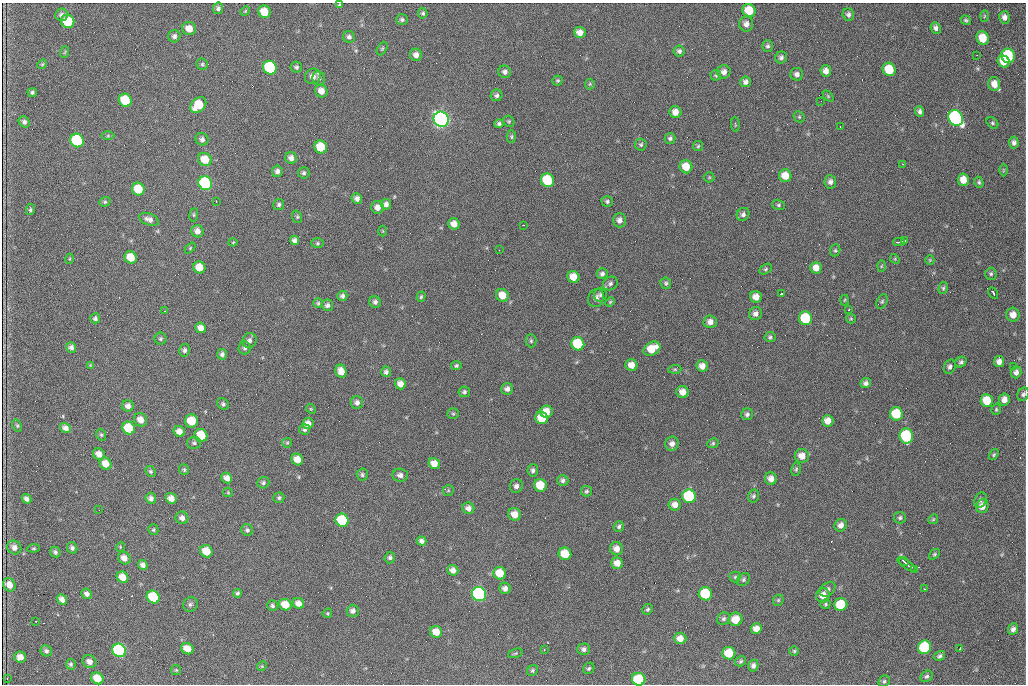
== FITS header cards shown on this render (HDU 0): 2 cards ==
NAXIS1  =                 1024 /fastest changing axis
NAXIS2  =                  682 /next to fastest changing axis

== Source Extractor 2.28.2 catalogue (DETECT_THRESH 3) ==
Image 1024 x 682 px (HDU 0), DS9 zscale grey, 1 PNG px = 1 image px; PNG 1028 x 686 px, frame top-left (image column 1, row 682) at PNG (2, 3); each listed source drawn as its Kron ellipse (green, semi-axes under 4 px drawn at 4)
Background 2360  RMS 33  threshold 98.7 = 3 sigma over >= 5 px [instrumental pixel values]
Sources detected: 322; all 322 listed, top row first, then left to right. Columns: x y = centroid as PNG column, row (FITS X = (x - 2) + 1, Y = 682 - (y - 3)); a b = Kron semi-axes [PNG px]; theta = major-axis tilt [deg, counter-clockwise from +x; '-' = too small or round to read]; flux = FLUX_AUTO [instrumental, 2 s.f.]
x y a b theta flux
339 5 4 3 - 2.6e+03
218 8 6 5 - 5.9e+03
749 10 7 6 - 4.6e+04
245 11 5 4 - 2.4e+03
264 12 6 6 - 4.1e+04
423 13 5 4 - 4.1e+03
848 14 6 5 - 6.2e+03
61 15 6 6 - 7.8e+03
984 16 6 4 88 2.8e+03
1004 17 6 5 - 1.1e+04
402 20 6 5 - 4.9e+03
966 20 5 4 - 4.1e+03
68 21 7 6 - 8.4e+04
746 24 7 7 - 1.1e+04
936 28 6 5 - 7.6e+03
189 29 7 6 - 2.3e+04
580 32 6 5 - 1.7e+04
174 36 6 6 - 6.4e+03
349 37 6 6 - 6.6e+03
983 38 7 6 - 4.8e+04
768 46 6 5 - 4.9e+03
382 48 7 4 63 3.3e+03
679 51 5 5 - 6.1e+03
65 52 6 3 71 2.1e+03
416 55 6 6 - 1.1e+04
977 55 2 2 - 1.0e+03
1008 56 7 6 - 1.5e+05
781 57 6 5 - 6.3e+03
1004 61 6 5 - 3.0e+04
42 64 5 4 - 2.6e+03
202 64 6 5 - 3.8e+03
296 67 5 5 - 4.3e+03
270 68 7 6 - 2.4e+05
889 69 7 6 - 6.7e+04
826 71 6 5 - 1.3e+04
505 72 6 6 - 7.4e+03
724 72 7 6 - 1.0e+04
797 74 6 6 - 9.0e+03
716 75 5 5 - 3.5e+03
313 76 8 7 - 1.4e+04
319 79 7 6 - 6.2e+03
558 81 5 5 - 3.1e+03
746 82 5 5 - 7.6e+03
590 84 5 5 - 2.8e+03
994 84 7 6 - 2.1e+04
321 91 6 6 - 1.8e+04
32 93 5 4 - 4.4e+03
497 95 6 5 - 5.7e+03
828 96 6 4 -46 3.2e+03
125 100 7 6 - 9.9e+04
821 101 2 2 - 9.3e+02
198 105 9 6 45 6.1e+04
919 111 5 4 - 6.8e+03
675 112 6 6 - 1.7e+04
799 117 6 5 - 3.2e+03
956 118 8 7 - 5.8e+05
441 119 8 7 - 1.1e+06
509 121 6 5 - 3.2e+03
24 122 6 5 - 6.7e+03
992 123 6 5 - 3.9e+03
499 124 5 4 - 5.1e+03
735 125 7 3 -85 2.1e+03
840 127 2 2 - 1.5e+03
108 136 6 4 1 2.9e+03
511 137 6 4 -88 3.3e+03
670 138 5 5 - 5.1e+03
202 139 6 6 - 7.3e+03
77 140 7 6 - 2.0e+05
1014 143 6 5 - 6.5e+03
641 145 6 6 - 3.8e+03
698 146 5 5 - 3.1e+03
321 147 6 6 - 6.5e+04
291 158 6 5 - 1.1e+04
205 159 7 6 - 3.9e+04
903 164 3 2 - 4.7e+03
686 167 7 6 - 3.7e+04
1003 170 6 4 89 2.8e+03
277 171 5 5 - 7.8e+03
304 173 6 5 - 4.5e+03
785 176 6 6 - 2.9e+04
709 177 5 5 - 2.9e+03
547 180 7 6 - 1.3e+05
963 180 6 5 - 2.5e+04
830 182 7 6 - 8.4e+03
979 182 5 4 - 3.6e+03
205 183 7 6 - 3.6e+05
138 189 6 6 - 5.9e+04
357 198 5 5 - 9.1e+03
216 201 3 2 - 2.1e+03
607 201 6 5 - 4.6e+03
105 202 6 4 20 3.3e+03
279 204 5 5 - 4.6e+03
386 204 5 5 - 9.4e+03
779 205 6 5 - 4.1e+03
377 207 6 6 - 1.5e+04
30 210 5 4 - 3.5e+03
743 214 7 6 - 6.9e+03
194 215 6 3 82 2.7e+03
297 217 6 5 - 3.4e+03
149 219 10 6 -20 1.1e+04
619 220 7 6 - 1.0e+04
454 224 6 5 - 1.7e+04
523 225 2 2 - 1.2e+03
197 231 6 6 - 1.4e+04
383 231 5 3 - 2.0e+03
294 240 5 4 - 7.7e+03
904 241 4 2 - 3.0e+03
233 242 4 4 - 2.1e+03
899 242 6 2 2 4.1e+03
317 243 6 5 - 3.4e+03
190 248 6 4 47 2.5e+03
499 250 2 2 - 9.0e+02
835 250 6 5 - 3.7e+03
131 257 6 6 - 4.0e+04
69 259 5 3 - 1.8e+03
895 259 5 4 - 2.4e+03
930 260 5 4 - 2.4e+03
881 266 5 3 - 2.2e+03
199 267 6 6 - 3.5e+04
816 268 6 5 - 1.8e+04
765 269 7 4 28 3.9e+03
602 274 5 5 - 6.6e+03
991 274 6 6 - 4.3e+03
573 277 6 6 - 3.0e+04
610 283 8 6 33 6.4e+03
666 283 6 5 - 4.2e+03
943 288 6 4 76 3.4e+03
993 293 6 3 -61 8.0e+03
781 294 4 2 - 4.4e+03
502 295 6 6 - 3.0e+04
600 295 7 6 - 5.4e+03
342 296 5 5 - 5.9e+03
421 297 5 4 - 2.9e+03
756 297 6 5 - 1.9e+04
596 298 9 7 68 1.2e+04
845 300 5 3 - 2.0e+03
882 301 8 5 63 3.7e+03
375 302 6 5 - 6.5e+03
610 302 5 4 - 2.6e+03
318 303 5 5 - 3.5e+03
327 305 6 5 - 6.4e+03
849 309 3 2 - 3.0e+03
165 311 3 2 - 1.4e+03
755 314 7 6 - 9.0e+03
1013 315 7 6 - 1.9e+04
95 318 5 5 - 5.1e+03
805 318 7 6 - 1.2e+05
851 319 5 4 - 2.6e+03
710 322 7 6 - 1.3e+04
201 328 5 5 - 1.3e+04
770 337 5 5 - 4.1e+03
161 339 6 6 - 4.0e+03
249 340 7 7 - 8.1e+03
531 341 6 5 - 3.7e+03
578 344 7 6 - 1.1e+05
71 347 5 5 - 7.0e+03
245 348 6 6 - 4.8e+03
652 349 9 6 30 4.2e+04
184 350 6 5 - 6.5e+03
222 354 5 5 - 6.1e+03
961 362 6 5 - 5.0e+03
999 362 5 5 - 1.2e+04
90 365 4 4 - 1.8e+03
631 365 6 6 - 1.8e+04
456 366 5 4 - 3.9e+03
702 366 6 5 - 1.5e+04
1013 366 2 2 - 8.6e+03
950 367 7 5 73 6.5e+03
675 369 7 4 5 3.0e+03
341 371 7 5 -67 2.2e+04
386 372 5 5 - 6.6e+03
1016 372 6 5 - 9.0e+03
866 383 5 5 - 7.0e+03
400 384 5 5 - 1.6e+04
507 389 6 6 - 8.3e+03
464 392 6 5 - 4.7e+03
683 392 6 6 - 1.9e+04
1023 394 7 5 61 5.1e+03
1004 399 6 5 - 1.4e+04
987 401 6 6 - 4.8e+04
357 403 6 6 - 8.8e+03
223 404 6 5 - 4.6e+03
128 406 6 5 - 9.3e+03
311 409 5 4 - 2.5e+03
996 409 6 4 71 3.1e+03
546 412 6 6 - 2.7e+04
453 414 6 5 - 3.5e+03
747 414 6 5 - 6.0e+03
896 414 7 6 - 7.8e+04
541 418 6 6 - 4.9e+04
140 420 7 6 - 1.8e+04
191 421 6 6 - 5.4e+04
828 421 6 5 - 1.8e+04
308 423 6 5 - 1.6e+04
17 426 6 4 -63 3.2e+03
65 428 6 5 - 1.1e+04
129 428 7 6 - 7.0e+04
305 429 5 5 - 4.6e+03
179 431 6 5 - 1.6e+04
101 435 6 4 -68 3.4e+03
201 436 7 6 - 7.1e+04
906 436 7 6 - 1.9e+05
194 443 7 6 - 4.8e+03
287 443 5 4 - 2.9e+03
713 443 6 4 27 3.4e+03
672 444 7 6 - 1.1e+04
99 454 6 5 - 1.5e+04
994 455 6 3 54 2.8e+03
802 456 7 7 - 2.1e+04
297 459 6 5 - 2.5e+04
434 463 6 5 - 1.9e+04
106 464 6 5 - 2.5e+04
796 469 7 4 80 3.7e+03
184 470 5 5 - 3.3e+03
533 470 6 5 - 5.7e+03
150 471 5 5 - 4.1e+03
362 475 6 5 - 4.4e+03
400 475 8 6 -4 1.0e+04
227 478 6 5 - 1.3e+04
771 479 6 6 - 1.4e+04
563 480 5 5 - 6.1e+03
263 483 6 5 - 4.8e+03
540 485 6 6 - 5.9e+04
516 486 7 6 - 8.8e+03
448 490 6 5 - 3.0e+03
586 491 5 5 - 3.7e+03
228 492 5 4 - 2.3e+03
689 496 7 6 - 1.7e+05
753 496 7 5 76 4.9e+03
151 498 6 5 - 8.2e+03
171 498 6 5 - 1.5e+04
279 498 5 5 - 4.0e+03
27 499 5 4 - 8.7e+03
980 500 8 5 64 5.7e+03
675 505 6 6 - 1.4e+04
982 506 7 6 - 2.0e+04
468 508 6 5 - 1.1e+04
99 510 2 2 - 1.0e+03
515 514 7 6 - 2.1e+04
182 518 6 6 - 1.1e+04
900 518 6 5 - 4.6e+03
933 519 5 4 - 2.6e+03
342 520 7 6 - 1.2e+05
841 525 6 6 - 1.1e+04
619 526 5 5 - 4.5e+03
153 530 5 5 - 3.4e+03
247 530 6 5 - 5.1e+03
421 541 5 4 - 7.3e+03
14 547 7 6 - 1.1e+04
120 547 5 3 - 2.0e+03
34 548 6 4 6 2.9e+03
72 548 6 5 - 6.5e+03
616 549 6 6 - 1.7e+04
206 551 6 6 - 4.3e+04
55 552 5 5 - 4.9e+03
565 554 6 6 - 5.9e+04
934 554 6 4 42 3.4e+03
390 557 6 5 - 4.9e+03
124 558 7 5 -44 1.5e+04
904 562 5 2 - 6.4e+03
617 563 6 5 - 1.8e+04
907 564 11 2 -34 8.7e+03
143 565 5 4 - 8.3e+03
453 570 5 5 - 1.1e+04
915 570 3 2 - 2.0e+03
500 573 6 6 - 5.0e+04
123 577 6 5 - 2.6e+04
735 577 5 5 - 3.2e+03
743 579 7 5 48 4.4e+03
9 585 7 6 - 1.9e+04
505 588 5 5 - 9.0e+03
828 589 9 6 43 6.2e+03
924 589 3 2 - 1.9e+03
238 593 4 4 - 4.4e+03
87 594 5 5 - 8.3e+03
479 594 7 7 - 5.8e+05
705 594 7 6 - 1.1e+05
823 595 7 7 - 2.1e+04
153 597 7 6 - 1.1e+05
62 599 6 4 -47 1.1e+04
778 600 6 5 - 3.1e+03
298 603 6 5 - 1.5e+04
190 604 7 7 - 5.2e+03
825 604 5 5 - 3.2e+03
285 605 6 5 - 3.4e+04
841 605 6 6 - 9.0e+04
272 606 5 5 - 4.8e+03
648 609 5 5 - 3.9e+03
353 611 6 6 - 8.4e+03
327 613 5 5 - 2.6e+03
724 619 6 6 - 5.2e+03
736 619 7 6 - 3.2e+04
35 621 3 2 - 2.4e+03
756 629 5 5 - 1.7e+04
1013 629 6 5 - 8.3e+03
436 632 6 5 - 2.6e+04
680 638 6 5 - 1.8e+04
924 647 7 6 - 1.8e+05
960 648 3 2 - 4.3e+03
187 649 6 5 - 2.8e+04
544 649 3 3 - 2.5e+03
584 649 6 6 - 6.8e+03
119 650 7 6 - 3.8e+05
46 651 6 5 - 5.5e+03
794 651 5 5 - 3.0e+03
515 653 7 3 19 2.9e+03
729 653 6 6 - 5.3e+04
939 656 6 4 31 5.3e+03
20 657 6 5 - 1.6e+04
741 661 6 4 32 4.0e+03
89 662 7 6 - 1.2e+04
71 664 5 4 - 4.1e+03
753 665 6 5 - 7.2e+03
262 666 5 4 - 2.8e+03
589 668 6 5 - 4.0e+03
176 670 5 5 - 2.7e+03
532 670 6 5 - 4.2e+03
927 676 6 5 - 4.2e+03
7 678 3 2 - 1.6e+03
97 678 6 5 - 3.9e+04
639 679 7 6 - 1.2e+05
884 681 6 5 - 4.2e+03
At the frame edge (FLAGS 8, measured only in part): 2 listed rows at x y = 1023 394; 639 679